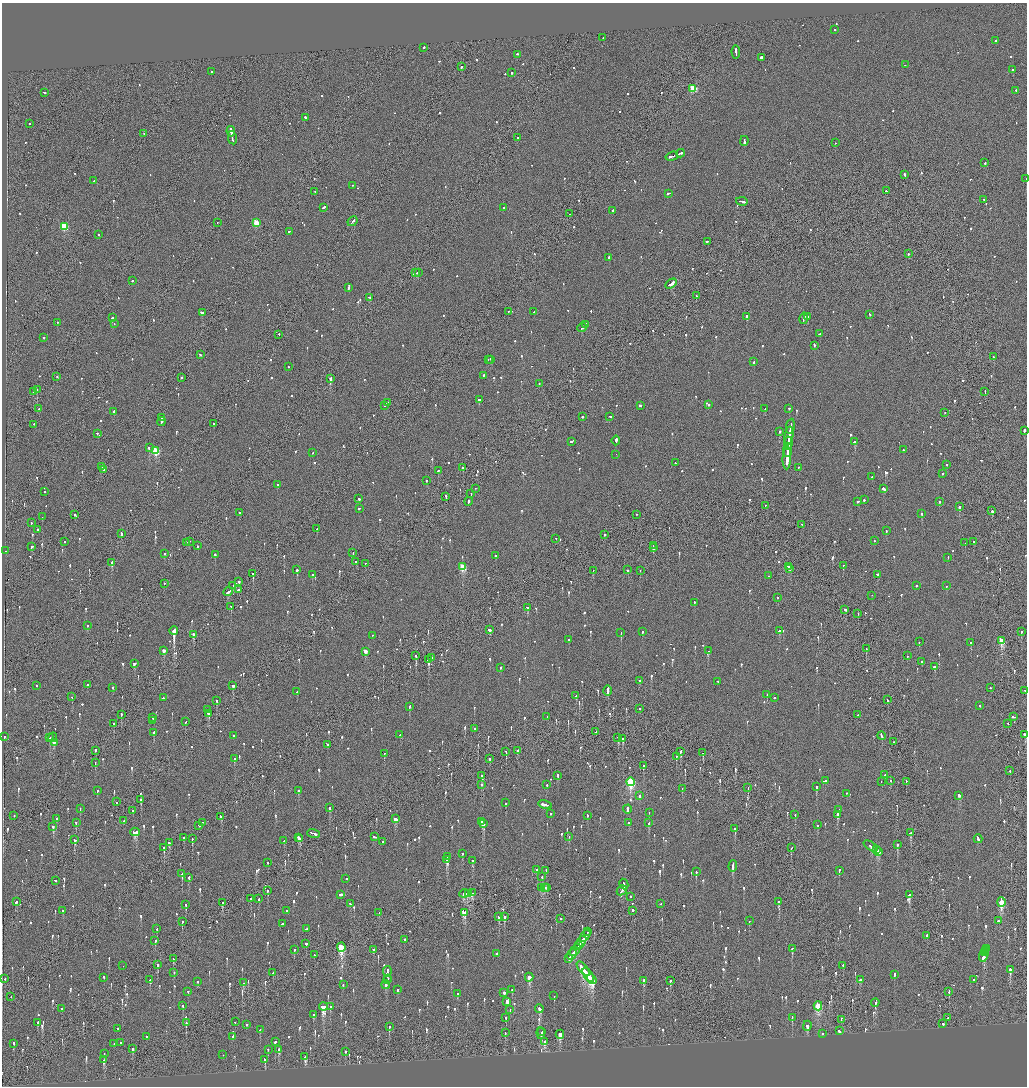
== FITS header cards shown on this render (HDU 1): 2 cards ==
NAXIS1  =                 2050
NAXIS2  =                 2168

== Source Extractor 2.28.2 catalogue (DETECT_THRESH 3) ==
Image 2050 x 2168 px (HDU 1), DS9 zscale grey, zoomed out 1/2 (1 PNG px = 2 x 2 image px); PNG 1029 x 1088 px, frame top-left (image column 2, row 2168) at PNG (2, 3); each listed source drawn as its Kron ellipse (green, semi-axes under 4 px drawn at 4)
Background -0.092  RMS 0.069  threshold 0.206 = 3 sigma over >= 5 px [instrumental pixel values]
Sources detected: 1331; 42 cannot appear on this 1/2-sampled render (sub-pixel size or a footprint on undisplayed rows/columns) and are neither listed nor drawn; of the other 1289, the 500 brightest by FLUX_AUTO listed and drawn (789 fainter detections omitted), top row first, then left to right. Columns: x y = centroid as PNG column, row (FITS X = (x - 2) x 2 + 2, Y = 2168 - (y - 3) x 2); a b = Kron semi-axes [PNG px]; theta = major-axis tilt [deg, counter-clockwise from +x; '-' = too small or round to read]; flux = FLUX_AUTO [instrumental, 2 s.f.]
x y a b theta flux
835 30 2 2 - 110
603 38 2 1 - 87
996 41 2 2 - 450
424 48 2 2 - 130
736 52 6 2 -86 450
517 55 2 2 - 150
761 58 2 2 - 480
905 65 2 1 - 160
461 67 2 2 - 320
1013 70 2 2 - 330
211 72 2 2 - 110
512 73 2 2 - 360
693 89 3 3 - 620
1016 91 2 2 - 91
44 93 2 2 - 240
305 118 3 2 - 160
30 124 2 1 - 87
231 132 5 2 - 390
144 134 2 2 - 83
232 138 7 2 -79 920
518 138 2 2 - 92
744 141 5 2 - 420
835 143 2 1 - 82
680 154 4 2 - 350
672 157 6 2 17 400
985 163 2 2 - 130
904 175 3 2 - 210
1026 179 2 1 - 100
94 181 2 2 - 140
353 186 2 1 - 95
887 191 3 2 - 200
315 192 2 2 - 87
669 194 3 2 - 150
984 200 2 2 - 110
742 202 6 2 -12 400
323 208 3 2 - 290
503 208 2 2 - 86
613 211 2 2 - 120
569 214 2 1 - 320
353 222 5 2 - 350
217 223 2 1 - 94
256 223 3 3 - 420
64 227 3 3 - 840
289 232 3 2 - 130
98 235 2 2 - 330
707 242 3 2 - 200
908 254 2 2 - 220
609 258 2 2 - 460
415 273 3 2 - 440
418 273 3 2 - 200
132 281 2 2 - 81
671 284 6 2 32 670
348 288 3 2 - 130
696 296 2 2 - 340
369 298 3 2 - 150
508 312 2 1 - 94
534 312 2 2 - 99
202 313 3 2 - 320
870 314 2 2 - 140
747 317 3 2 - 700
808 317 3 2 - 200
112 318 2 2 - 310
804 319 6 2 81 320
57 323 2 2 - 89
114 324 2 2 - 87
586 325 2 2 - 280
582 328 5 2 - 170
820 334 2 2 - 520
279 335 2 2 - 300
44 338 2 2 - 130
814 346 3 2 - 330
200 355 2 2 - 140
993 357 3 2 - 220
488 360 2 1 - 160
491 360 4 2 - 190
754 362 2 2 - 110
288 367 2 2 - 120
483 376 2 2 - 150
57 377 2 2 - 100
181 378 2 2 - 380
330 379 2 2 - 1000
539 384 2 1 - 130
37 390 2 1 - 150
34 392 2 2 - 220
985 392 2 1 - 150
479 400 2 2 - 1200
387 403 2 2 - 320
709 405 2 2 - 160
384 406 2 2 - 130
640 406 2 2 - 220
39 409 2 2 - 130
765 409 2 2 - 83
789 409 2 2 - 110
114 412 4 2 - 380
945 413 2 1 - 180
583 417 2 2 - 710
610 417 2 2 - 100
161 418 3 2 - 440
161 422 4 2 - 450
213 424 2 2 - 160
34 425 2 2 - 84
790 427 8 2 82 490
1024 431 3 2 - 120
779 432 2 2 - 810
97 434 2 2 - 89
789 436 9 2 81 900
616 441 5 2 - 440
571 442 2 2 - 280
855 442 3 2 - 220
788 443 6 2 82 470
149 448 2 2 - 200
788 450 7 2 86 560
903 450 2 2 - 230
156 451 3 3 - 890
312 453 2 2 - 81
616 455 2 2 - 140
787 458 11 2 87 920
675 463 2 2 - 160
947 465 2 2 - 110
102 467 2 1 - 180
463 468 2 2 - 300
798 468 2 2 - 95
103 470 3 2 - 320
438 471 2 2 - 270
943 474 2 2 - 100
872 477 2 2 - 690
426 481 2 2 - 130
277 485 2 2 - 84
475 489 2 2 - 180
883 489 3 2 - 360
45 492 2 2 - 150
471 494 2 1 - 210
446 497 3 1 - 150
359 499 2 2 - 130
864 500 2 2 - 220
468 502 4 2 - 270
858 502 3 2 - 460
939 502 2 2 - 97
766 506 2 1 - 130
959 507 2 2 - 370
359 509 2 2 - 110
992 511 2 2 - 1300
240 513 2 2 - 130
921 514 2 2 - 130
74 515 2 2 - 110
637 515 2 2 - 130
42 517 2 2 - 250
31 523 2 2 - 110
802 525 2 1 - 88
317 529 2 1 - 110
37 530 2 2 - 100
886 531 2 2 - 100
121 534 4 2 - 210
605 535 2 2 - 150
556 539 2 2 - 100
875 541 2 2 - 93
64 542 2 2 - 120
189 542 2 2 - 140
974 542 2 2 - 100
187 543 2 1 - 220
965 543 2 1 - 260
198 546 2 2 - 130
653 546 3 2 - 370
32 547 3 2 - 210
653 548 2 2 - 320
5 551 2 2 - 120
353 553 2 2 - 83
164 554 2 2 - 140
215 555 3 2 - 200
496 556 2 2 - 210
948 558 2 2 - 80
356 562 2 2 - 210
112 563 2 2 - 100
365 564 2 2 - 88
843 566 2 2 - 82
463 567 3 3 - 570
788 567 3 2 - 140
790 569 3 2 - 190
297 570 2 2 - 300
628 570 2 2 - 120
593 571 2 2 - 120
640 571 2 2 - 89
253 574 2 2 - 300
312 575 2 2 - 95
878 575 3 2 - 450
768 576 2 1 - 93
239 582 2 2 - 620
164 584 2 1 - 250
233 586 2 1 - 83
916 586 2 2 - 150
946 586 2 2 - 110
238 590 2 2 - 470
228 592 5 2 - 530
872 596 2 1 - 84
777 598 2 2 - 96
694 602 2 2 - 110
231 607 2 2 - 87
527 608 2 2 - 85
845 610 2 2 - 110
858 614 2 2 - 97
87 626 2 2 - 130
490 630 3 2 - 370
174 631 4 2 - 26000
779 631 2 2 - 100
643 632 2 2 - 160
1021 632 2 2 - 140
621 633 2 2 - 290
193 635 3 2 - 450
372 636 2 1 - 92
569 640 2 2 - 120
1002 641 4 3 - 540
919 642 2 1 - 120
971 643 2 2 - 270
866 649 2 1 - 180
164 651 3 2 - 110
708 651 2 1 - 330
365 652 3 3 - 190
416 656 2 2 - 370
907 656 2 2 - 150
432 658 2 1 - 120
429 660 3 2 - 650
922 662 2 2 - 140
134 664 3 2 - 220
935 667 2 2 - 680
501 668 2 2 - 210
640 681 2 2 - 110
718 682 2 2 - 310
87 685 2 2 - 870
36 686 2 2 - 210
233 686 2 2 - 320
113 688 2 2 - 84
990 688 2 2 - 120
608 691 5 2 - 340
1025 691 2 1 - 85
297 692 2 2 - 130
767 695 2 2 - 110
576 696 2 2 - 130
72 697 2 1 - 170
163 698 3 2 - 170
774 698 2 2 - 110
887 700 2 1 - 120
217 701 3 1 - 270
980 706 2 2 - 100
409 707 3 2 - 110
639 709 2 1 - 420
208 710 2 2 - 300
209 714 3 2 - 290
121 715 2 2 - 270
858 715 2 2 - 84
547 717 3 2 - 120
1014 717 4 2 - 250
153 718 2 2 - 220
153 721 3 2 - 280
186 722 2 2 - 100
114 724 2 1 - 150
1008 724 2 1 - 100
475 729 2 2 - 120
596 732 2 1 - 89
154 733 3 2 - 140
400 735 2 2 - 170
1025 735 4 2 - 300
233 736 2 2 - 190
882 736 4 2 - 290
4 737 2 2 - 180
50 738 3 2 - 320
53 738 5 2 - 210
618 738 3 2 - 150
623 739 3 2 - 200
894 742 2 2 - 110
54 743 3 2 - 100
327 745 2 2 - 82
95 751 2 2 - 140
517 751 2 1 - 410
506 752 3 2 - 170
680 752 3 2 - 730
703 753 2 1 - 120
384 754 2 2 - 96
676 757 2 2 - 91
235 759 3 2 - 140
490 759 3 2 - 100
95 763 2 2 - 150
643 766 3 2 - 130
1010 771 2 2 - 83
885 775 2 1 - 130
482 776 3 2 - 210
558 776 2 2 - 180
825 781 2 2 - 370
890 781 2 1 - 290
631 782 4 3 - 1700
881 782 2 1 - 140
906 782 2 2 - 150
481 785 2 2 - 100
547 785 2 2 - 290
816 787 3 2 - 210
748 788 3 1 - 100
682 789 3 1 - 93
97 791 2 2 - 130
298 791 2 2 - 180
846 794 2 2 - 90
640 796 2 2 - 170
959 796 3 2 - 84
141 800 2 2 - 540
117 802 2 2 - 85
505 803 2 2 - 130
545 805 7 2 -11 520
329 808 2 2 - 160
80 809 2 2 - 83
627 810 4 2 - 330
839 810 2 2 - 85
133 811 2 2 - 94
649 813 2 1 - 140
551 814 2 2 - 110
795 815 3 2 - 98
837 815 2 2 - 2700
14 816 2 2 - 93
587 816 3 2 - 150
221 817 4 2 - 380
56 819 2 2 - 220
395 819 3 2 - 170
124 821 2 2 - 130
482 822 2 2 - 150
76 823 2 2 - 270
202 823 2 2 - 140
629 823 2 2 - 110
649 823 3 2 - 140
484 824 3 2 - 370
818 825 2 2 - 270
199 826 3 2 - 180
53 827 2 2 - 390
735 829 3 2 - 240
135 832 5 3 - 360
911 833 4 2 - 140
314 834 6 2 -18 530
375 837 3 2 - 140
569 837 2 2 - 95
184 838 2 2 - 210
298 838 2 2 - 260
192 839 3 2 - 210
300 839 3 2 - 270
978 839 4 2 - 370
74 840 2 2 - 400
284 841 3 1 - 94
383 842 2 2 - 140
169 843 3 2 - 180
897 845 3 2 - 170
871 846 8 2 -34 450
164 848 2 2 - 230
791 848 3 2 - 130
877 850 4 2 - 860
879 852 2 2 - 310
462 854 3 2 - 110
448 857 2 1 - 160
447 860 3 2 - 560
473 861 3 2 - 120
268 863 2 1 - 130
733 866 6 2 87 490
537 870 2 1 - 170
546 871 2 1 - 98
839 871 2 2 - 120
696 872 2 2 - 120
182 874 2 2 - 360
542 877 2 2 - 150
189 878 2 2 - 460
346 879 2 1 - 190
55 881 2 2 - 94
624 885 5 2 - 330
541 888 2 1 - 94
544 888 4 3 - 390
547 888 2 2 - 180
267 891 3 2 - 170
622 891 5 2 - 280
472 893 3 1 - 210
464 894 4 2 - 390
469 894 4 3 - 400
341 895 3 2 - 490
909 895 2 2 - 550
630 897 2 2 - 210
251 899 2 2 - 110
259 899 2 2 - 86
16 902 3 2 - 350
779 902 3 2 - 280
222 903 3 2 - 150
1001 903 4 3 - 740
350 904 2 2 - 140
661 904 2 1 - 96
186 905 2 2 - 340
63 911 2 2 - 240
287 911 2 2 - 120
633 911 2 2 - 260
379 913 2 1 - 80
464 913 4 3 - 580
498 917 3 1 - 320
504 917 3 2 - 670
560 919 2 2 - 210
749 921 2 2 - 270
998 921 2 2 - 360
182 922 2 2 - 140
282 924 2 2 - 110
157 929 3 2 - 110
306 929 2 2 - 120
588 932 2 1 - 130
585 936 7 1 55 460
927 936 2 2 - 470
404 940 2 2 - 89
155 941 3 2 - 130
581 942 7 2 52 450
306 944 2 2 - 270
578 946 3 2 - 260
341 948 4 3 - 1200
792 949 3 2 - 170
986 949 2 1 - 430
294 950 2 1 - 390
373 950 3 2 - 93
575 950 7 2 55 610
985 951 3 2 - 310
985 953 2 1 - 300
497 954 2 2 - 140
314 955 2 2 - 95
572 955 5 2 - 460
984 956 7 3 73 430
173 959 3 2 - 200
569 959 3 2 - 240
157 965 4 2 - 140
123 966 2 1 - 160
843 966 2 2 - 230
583 969 9 2 -50 4700
1010 970 2 2 - 840
387 972 5 2 - 460
174 973 2 1 - 150
273 973 3 2 - 98
588 975 8 3 -57 4400
894 975 3 2 - 110
103 978 3 2 - 170
529 978 4 3 - 310
5 979 2 2 - 83
388 979 2 1 - 190
592 979 6 2 -53 3600
150 980 3 2 - 130
388 980 2 2 - 90
860 980 2 2 - 250
973 980 2 2 - 190
644 981 3 2 - 100
670 981 3 2 - 140
198 982 2 2 - 91
243 983 2 2 - 280
343 985 2 2 - 220
386 985 4 2 - 210
398 990 2 2 - 88
512 990 2 2 - 270
188 992 2 2 - 100
949 992 3 2 - 94
504 993 2 2 - 680
457 994 3 2 - 160
554 996 2 2 - 360
11 997 2 2 - 82
507 1002 3 2 - 1200
875 1003 4 2 - 150
183 1006 2 2 - 160
818 1006 4 3 - 1100
323 1007 4 3 - 1900
330 1007 3 2 - 83
62 1009 2 1 - 330
539 1009 4 2 - 300
510 1010 2 2 - 99
313 1015 3 2 - 100
506 1018 2 2 - 240
792 1018 3 2 - 150
948 1018 2 1 - 170
841 1020 3 1 - 450
235 1022 2 1 - 130
38 1023 2 2 - 140
186 1023 3 2 - 140
943 1024 2 2 - 150
247 1025 2 2 - 90
807 1026 5 2 - 140
389 1027 2 2 - 300
117 1029 2 2 - 90
260 1030 3 2 - 97
839 1031 3 2 - 400
542 1032 2 2 - 120
505 1033 2 2 - 87
541 1034 6 2 -83 120
822 1034 2 2 - 91
560 1035 4 3 - 360
146 1037 2 2 - 98
233 1037 2 2 - 110
275 1042 3 2 - 330
545 1042 3 3 - 270
121 1043 2 2 - 180
14 1044 3 2 - 100
114 1044 2 2 - 130
132 1049 2 2 - 190
268 1050 2 2 - 83
279 1050 3 2 - 650
345 1052 2 2 - 310
104 1054 2 2 - 91
223 1055 2 2 - 150
305 1057 3 3 - 580
103 1060 4 2 - 93
265 1060 2 2 - 2100
At the frame edge (FLAGS 8, measured only in part): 3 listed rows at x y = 1026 179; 1025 691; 1025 735
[789 fainter detections neither listed nor drawn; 42 sub-pixel or undisplayed-footprint detections neither listed nor drawn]